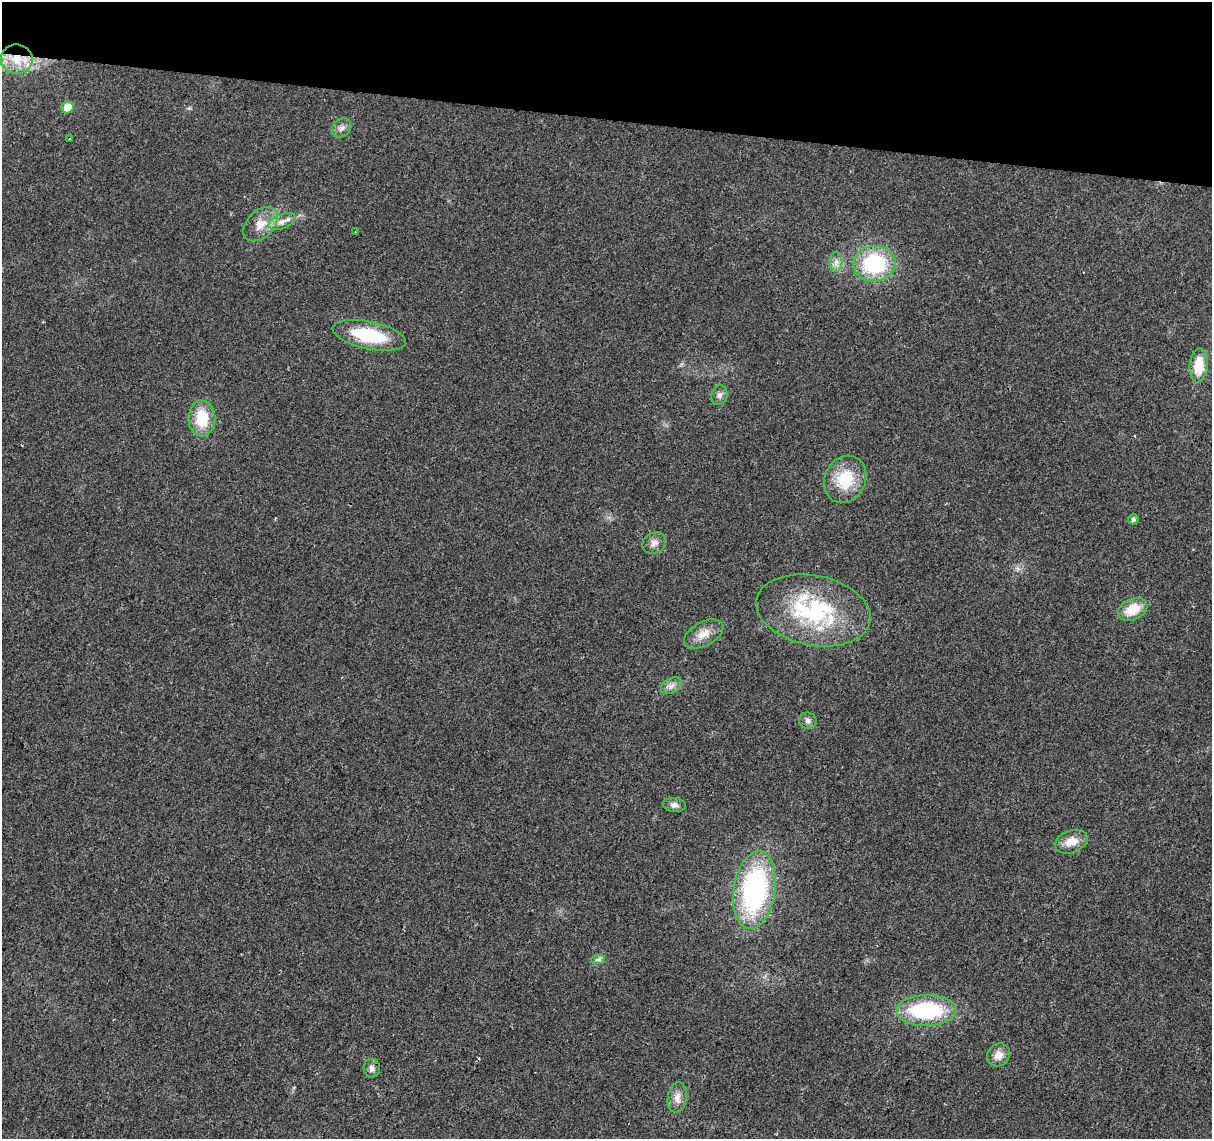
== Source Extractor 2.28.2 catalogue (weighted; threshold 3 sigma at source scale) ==
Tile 2 of 4 x 4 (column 2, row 1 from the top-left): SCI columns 1211-2420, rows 3637-4773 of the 4847 x 5057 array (HDU 1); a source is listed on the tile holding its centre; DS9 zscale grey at full resolution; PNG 1214 x 1141 px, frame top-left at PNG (2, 2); each listed source drawn as its Kron ellipse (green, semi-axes under 4 px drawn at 4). Shown black and unused: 10% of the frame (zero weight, under 2 of 3 exposures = <1% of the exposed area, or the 3 px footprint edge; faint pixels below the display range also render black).
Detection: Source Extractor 2.28.2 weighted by HDU 2 'WHT'; one run over the whole footprint, this tile lists its part. Background 0.0273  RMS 0.0063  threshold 0.0285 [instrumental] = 3 sigma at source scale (4.5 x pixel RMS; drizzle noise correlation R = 1.50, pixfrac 1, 0.0396/0.0396 arcsec/px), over >= 5 px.
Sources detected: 29; all 29 listed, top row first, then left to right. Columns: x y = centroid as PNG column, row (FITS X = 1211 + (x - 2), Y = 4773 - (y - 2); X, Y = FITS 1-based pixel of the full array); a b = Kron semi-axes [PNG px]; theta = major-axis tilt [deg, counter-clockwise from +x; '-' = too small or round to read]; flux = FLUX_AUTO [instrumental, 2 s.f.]
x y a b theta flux
17 59 16 14 -7 14
67 107 6 5 - 13
341 128 10 8 40 3.1
69 139 3 2 - 0.55
282 221 14 7 22 4.6
260 224 20 13 45 10
355 232 3 2 - 0.57
836 262 10 6 89 3.1
874 264 21 18 4 55
369 335 37 13 -12 37
1199 365 17 9 85 16
719 395 10 8 74 2.6
202 418 18 13 89 21
845 479 24 20 64 24
1133 519 5 5 - 2
654 543 12 10 31 3.7
1133 609 15 10 24 14
813 610 58 35 -12 78
704 634 21 12 28 8.5
671 686 11 7 30 3.3
808 721 9 8 - 2.4
674 805 11 7 -7 3
1071 842 17 11 21 8.4
754 890 39 21 82 120
598 960 7 4 2 1.5
926 1011 30 15 1 61
998 1055 12 10 47 5.9
372 1068 9 8 - 2.7
677 1097 15 9 81 5
Overlapping masked pixels (flux is a lower limit): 1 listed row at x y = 17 59